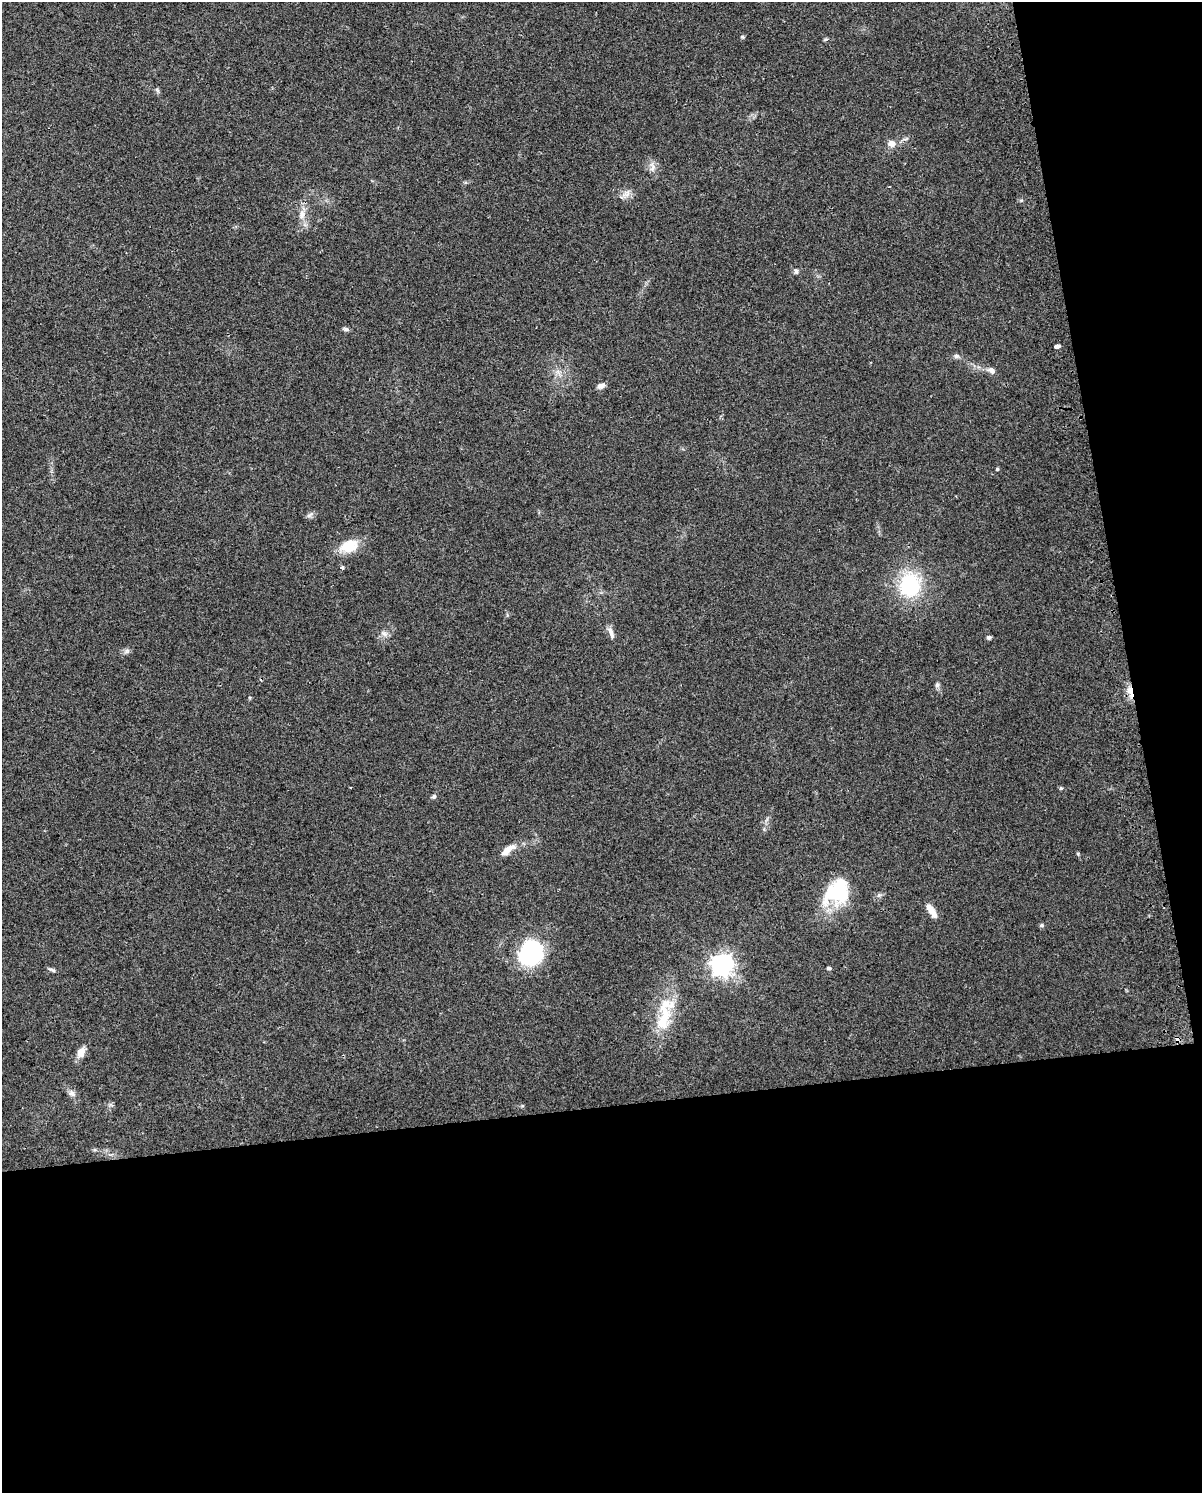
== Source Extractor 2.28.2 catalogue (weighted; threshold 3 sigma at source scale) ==
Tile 12 of 4 x 3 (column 4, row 3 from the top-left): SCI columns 3633-4832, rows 28-1518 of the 4864 x 4573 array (HDU 1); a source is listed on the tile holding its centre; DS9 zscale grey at full resolution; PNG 1204 x 1495 px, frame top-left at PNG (2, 2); no overlay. Shown black and unused: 32% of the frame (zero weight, under 2 of 3 exposures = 2% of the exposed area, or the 3 px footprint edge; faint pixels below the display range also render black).
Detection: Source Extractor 2.28.2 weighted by HDU 2 'WHT'; one run over the whole footprint, this tile lists its part. Background 0.0646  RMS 0.0088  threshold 0.0397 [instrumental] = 3 sigma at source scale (4.5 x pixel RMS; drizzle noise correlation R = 1.50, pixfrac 1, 0.0396/0.0396 arcsec/px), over >= 5 px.
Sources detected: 47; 1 inside a brighter object's white glare — not listed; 1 inside a brighter listed object's ellipse — not listed separately; the other 45 listed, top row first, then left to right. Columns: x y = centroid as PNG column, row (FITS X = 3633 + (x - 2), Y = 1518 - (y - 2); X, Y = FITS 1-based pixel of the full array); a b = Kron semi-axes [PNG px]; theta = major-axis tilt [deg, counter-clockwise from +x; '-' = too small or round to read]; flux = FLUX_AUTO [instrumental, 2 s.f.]
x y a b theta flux
742 37 6 4 -21 1.2
825 39 6 4 19 1.2
157 90 9 4 -55 1.7
906 139 9 3 21 1.7
892 143 9 8 - 6.2
652 167 16 8 86 5.8
626 194 18 8 34 6.1
302 215 15 9 76 8
796 271 9 6 -75 2.1
346 329 9 5 -15 2
1057 346 5 3 - 15
956 356 7 6 - 2.5
991 370 11 7 -33 4.1
558 372 10 5 -54 3.6
601 386 9 6 19 4.1
997 469 4 4 - 1.3
310 515 12 5 33 2.5
349 546 20 12 15 24
342 568 4 3 - 3.7
910 585 29 25 78 68
611 633 16 6 -73 4.8
384 634 11 7 -30 3.8
989 637 5 5 - 1.9
127 651 9 6 27 2.8
937 685 7 6 - 2.2
1130 692 16 7 -76 11
250 698 5 3 - 0.83
350 787 3 2 - 0.64
1061 788 5 4 - 1.3
434 796 6 5 - 1.9
507 850 22 8 39 10
1078 854 5 4 - 0.98
837 892 30 23 40 61
879 895 6 5 - 1.8
931 910 19 7 -57 8.1
1042 925 5 5 - 1.7
531 952 25 20 -85 94
722 965 8 8 - 530
829 968 6 4 -1 1.4
52 970 11 4 -21 1.9
665 1017 64 20 79 42
1177 1038 5 4 - 5.1
81 1052 14 9 67 8.2
72 1093 10 7 -36 4
522 1106 5 3 - 0.93
Overlapping masked pixels (flux is a lower limit): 2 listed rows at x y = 1130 692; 1177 1038